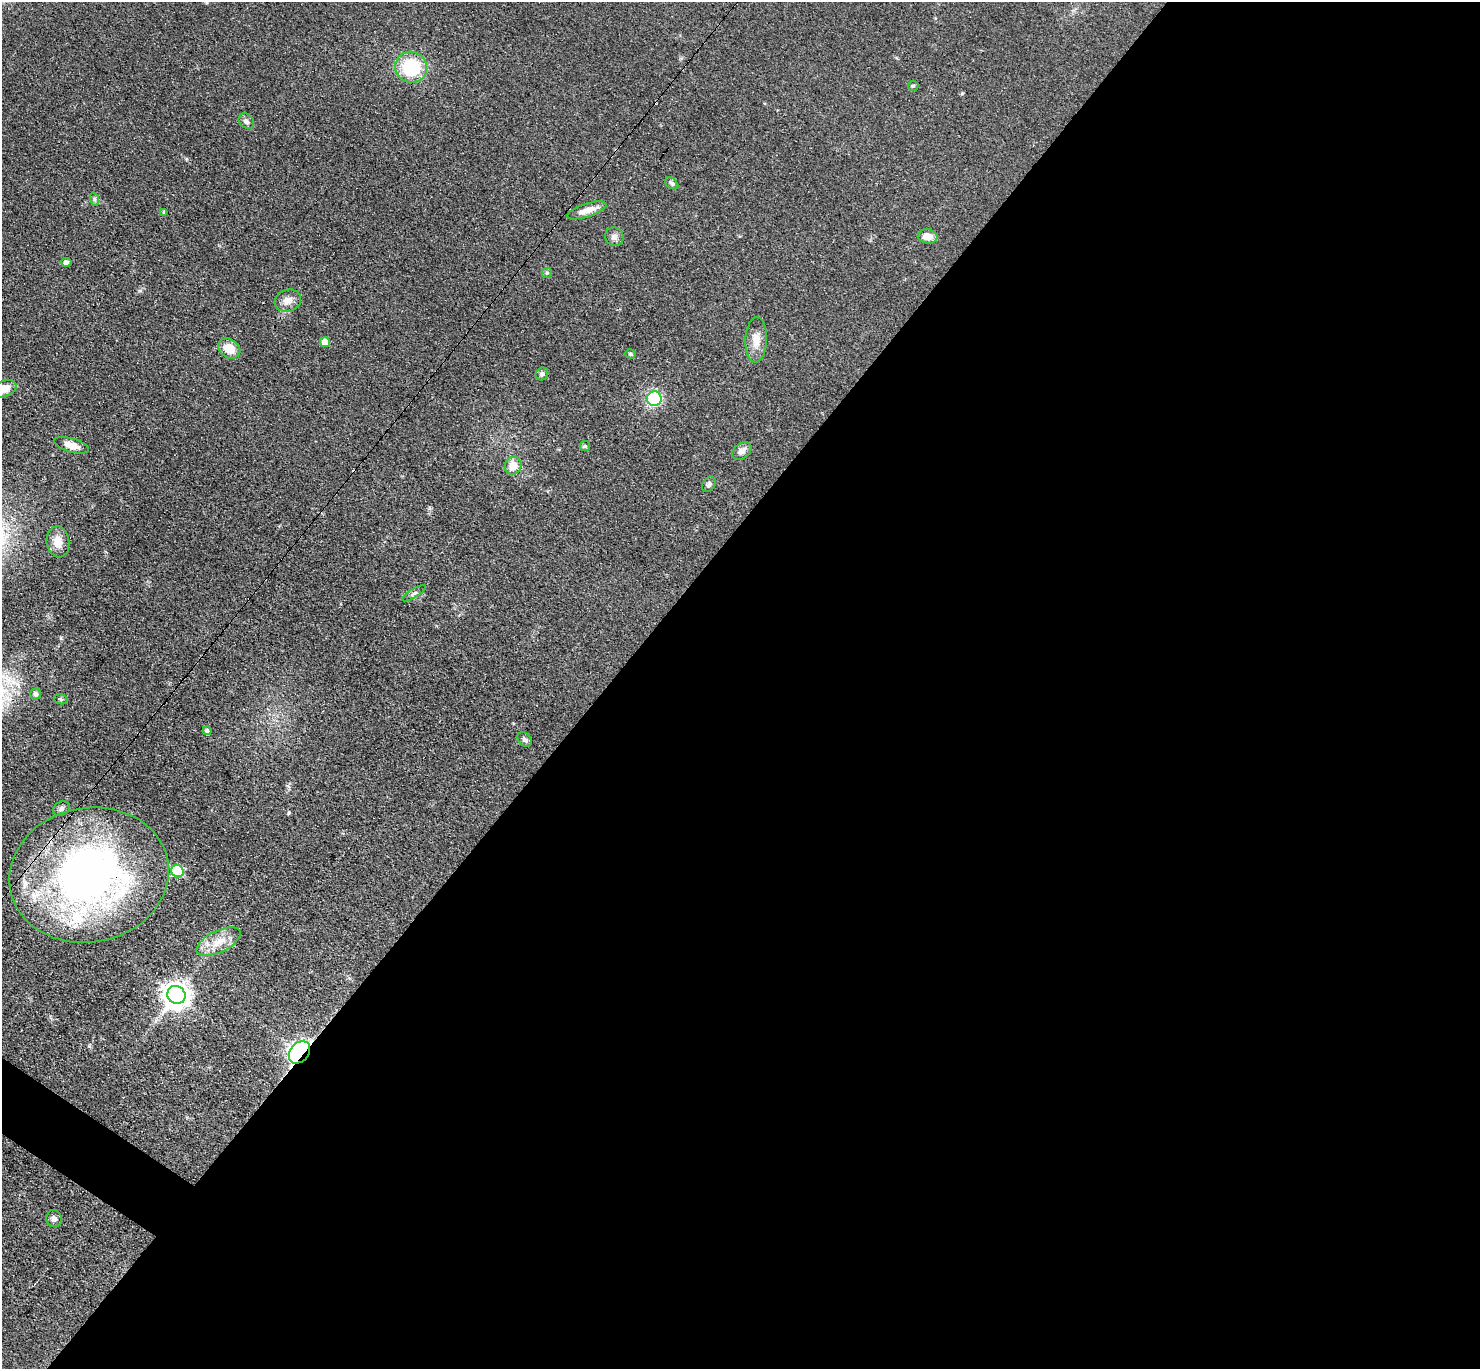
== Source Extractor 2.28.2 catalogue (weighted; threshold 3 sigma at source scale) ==
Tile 12 of 4 x 4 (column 4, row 3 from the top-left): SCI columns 4562-6039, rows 1665-3031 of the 6087 x 6078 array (HDU 1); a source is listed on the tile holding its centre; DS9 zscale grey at full resolution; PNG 1482 x 1371 px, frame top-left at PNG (2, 2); each listed source drawn as its Kron ellipse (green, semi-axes under 4 px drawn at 4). Shown black and unused: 60% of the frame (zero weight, under 3 of 4 exposures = <1% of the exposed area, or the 3 px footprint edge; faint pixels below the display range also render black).
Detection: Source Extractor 2.28.2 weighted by HDU 2 'WHT'; one run over the whole footprint, this tile lists its part. Background 0.0608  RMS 0.0056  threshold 0.0254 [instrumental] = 3 sigma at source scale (4.5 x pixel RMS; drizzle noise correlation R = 1.50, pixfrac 1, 0.05/0.05 arcsec/px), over >= 5 px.
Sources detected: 39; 1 cosmic-ray / hot-pixel residue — neither listed nor drawn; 1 inside a brighter listed object's ellipse — not listed separately; the other 37 listed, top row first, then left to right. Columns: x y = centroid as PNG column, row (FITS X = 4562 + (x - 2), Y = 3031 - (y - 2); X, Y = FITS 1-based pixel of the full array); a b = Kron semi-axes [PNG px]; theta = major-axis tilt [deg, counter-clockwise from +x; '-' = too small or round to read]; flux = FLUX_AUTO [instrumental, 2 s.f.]
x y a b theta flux
411 67 16 15 - 31
913 86 5 5 - 0.88
246 121 8 6 -43 2.1
672 183 7 5 -40 1.1
94 199 7 4 -71 0.91
587 210 20 6 18 5.7
164 212 4 4 - 0.75
928 236 10 7 -8 5.1
614 237 9 9 - 2.5
66 262 5 4 - 1.3
547 273 5 4 - 0.75
288 301 13 11 21 4.7
756 340 22 11 87 6.9
325 342 5 5 - 6.5
229 348 12 9 -34 8.7
631 354 5 4 - 0.94
542 374 7 6 - 1.5
4 389 13 8 20 7.1
654 399 7 7 - 57
71 445 18 7 -17 5.9
585 446 5 5 - 0.83
742 451 11 7 39 3.4
513 466 9 8 - 8.7
709 484 8 6 58 1.5
58 542 15 11 -82 6.4
414 593 13 4 31 1.5
35 694 5 5 - 2
61 699 7 5 -20 0.93
207 731 4 4 - 1.4
525 739 8 6 -45 1.5
61 809 9 6 31 1.8
177 871 6 6 - 42
89 875 80 67 11 270
218 942 24 10 25 9.4
176 995 9 8 - 640
299 1052 12 9 51 190
54 1219 8 7 - 2.4
Overlapping masked pixels (flux is a lower limit): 2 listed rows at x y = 89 875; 299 1052
Isophote crosses this tile's border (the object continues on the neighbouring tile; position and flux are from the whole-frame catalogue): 1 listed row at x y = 4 389